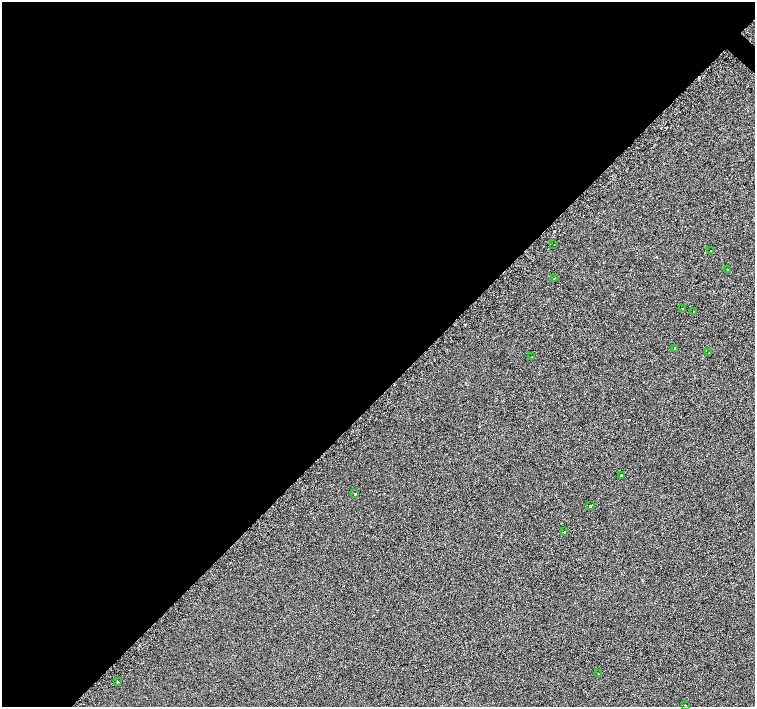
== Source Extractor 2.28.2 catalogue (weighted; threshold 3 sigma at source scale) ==
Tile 5 of 4 x 4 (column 1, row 2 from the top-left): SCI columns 5-1510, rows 3070-4478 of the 6080 x 6080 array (HDU 1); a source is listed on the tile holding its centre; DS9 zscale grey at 2 x 2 block average (1 PNG px = mean of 2 x 2 image px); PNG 757 x 709 px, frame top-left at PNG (2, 2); each listed source drawn as its Kron ellipse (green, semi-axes under 4 px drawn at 4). Shown black and unused: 56% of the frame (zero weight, under 2 of 3 exposures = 3% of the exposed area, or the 3 px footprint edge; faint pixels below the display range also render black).
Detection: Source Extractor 2.28.2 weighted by HDU 2 'WHT'; one run over the whole footprint, this tile lists its part. Background 0.0012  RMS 0.012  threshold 0.0537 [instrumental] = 3 sigma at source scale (4.5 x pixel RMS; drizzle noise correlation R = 1.50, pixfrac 1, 0.0396/0.0396 arcsec/px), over >= 5 px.
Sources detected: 18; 2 cosmic-ray / hot-pixel residue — neither listed nor drawn; the other 16 listed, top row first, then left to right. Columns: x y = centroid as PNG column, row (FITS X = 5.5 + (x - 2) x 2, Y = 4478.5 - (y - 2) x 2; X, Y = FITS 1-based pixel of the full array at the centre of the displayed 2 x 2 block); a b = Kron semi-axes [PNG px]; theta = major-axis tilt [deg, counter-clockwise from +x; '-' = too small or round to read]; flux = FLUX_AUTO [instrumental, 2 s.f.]
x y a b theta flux
554 245 2 2 - 1.6
711 250 2 2 - 3.4
728 270 2 2 - 3.3
554 278 2 2 - 1.5
683 309 2 2 - 2.9
693 311 2 2 - 1.4
675 348 2 2 - 6.4
708 353 2 2 - 1.7
531 357 2 2 - 1.1
621 475 2 2 - 6.3
355 494 2 2 - 19
590 506 2 2 - 20
564 532 2 2 - 7.1
598 673 2 2 - 1
117 682 2 2 - 2.5
685 705 2 2 - 5.3